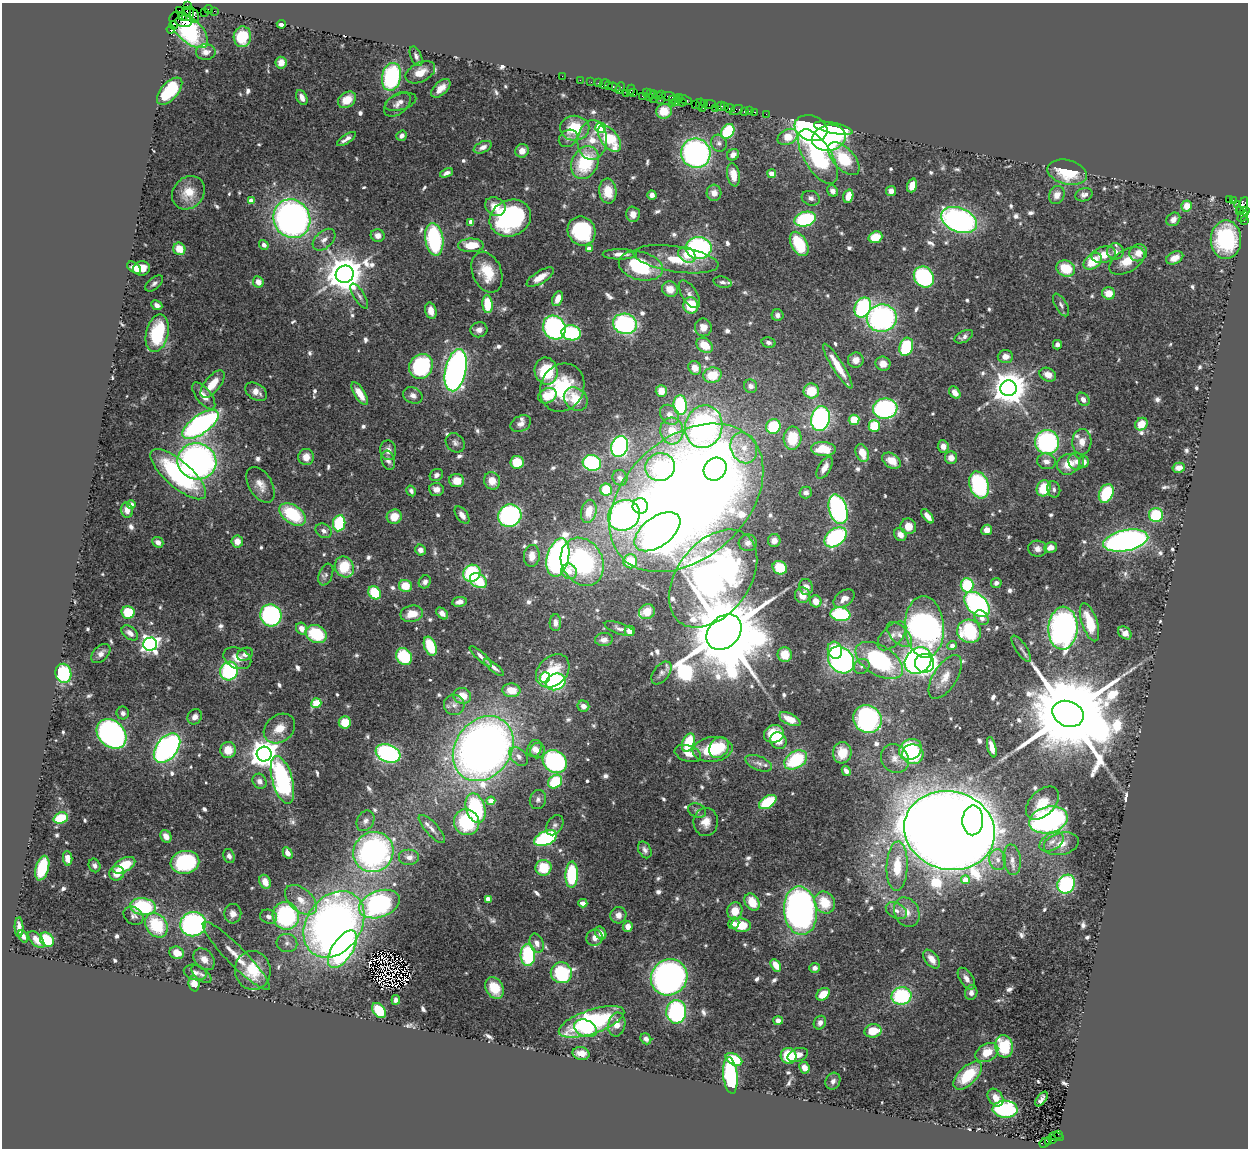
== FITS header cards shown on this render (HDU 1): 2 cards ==
NAXIS1  =                 1246
NAXIS2  =                 1146

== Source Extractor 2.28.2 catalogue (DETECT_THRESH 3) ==
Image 1246 x 1146 px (HDU 1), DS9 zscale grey, 1 PNG px = 1 image px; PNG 1250 x 1150 px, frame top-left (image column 1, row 1146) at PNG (2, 3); each listed source drawn as its Kron ellipse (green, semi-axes under 4 px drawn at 4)
Background 1.15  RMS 0.035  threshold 0.104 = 3 sigma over >= 5 px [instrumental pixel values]
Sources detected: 756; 6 with non-positive FLUX_AUTO (blend fragments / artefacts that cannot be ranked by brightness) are neither listed nor drawn; of the other 750, the 500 brightest by FLUX_AUTO listed and drawn (250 fainter detections omitted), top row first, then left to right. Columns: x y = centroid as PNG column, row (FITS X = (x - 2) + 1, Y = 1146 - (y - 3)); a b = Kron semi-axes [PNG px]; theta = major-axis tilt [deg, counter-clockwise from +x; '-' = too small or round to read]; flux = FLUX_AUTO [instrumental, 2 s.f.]
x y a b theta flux
187 5 2 2 - 18
209 9 4 2 - 66
179 10 2 2 - 20
214 11 2 2 - 21
204 12 2 2 - 28
188 14 7 5 63 340
194 15 7 4 -71 180
183 16 4 2 - 72
184 21 8 5 -5 600
281 24 4 4 - 9.8
173 25 4 2 - 46
171 29 4 3 - 58
189 30 24 11 -42 410
242 37 10 9 - 73
206 52 10 8 1 16
416 56 10 5 -67 8.8
281 63 6 5 - 22
420 72 16 9 27 36
562 76 2 2 - 33
391 77 14 9 78 280
580 80 2 2 - 25
591 82 2 2 - 35
598 83 2 2 - 41
605 84 5 3 - 120
608 85 3 3 - 90
614 87 6 3 -20 140
441 88 12 6 43 24
620 88 6 3 68 130
631 90 5 2 - 100
170 91 16 8 48 150
626 93 2 2 - 78
634 93 4 3 - 96
646 93 4 2 - 65
650 94 4 3 - 130
662 95 2 2 - 65
642 96 2 2 - 28
653 96 6 3 88 160
658 96 3 2 - 70
669 96 7 3 -11 280
302 97 8 5 -65 16
649 97 3 3 - 120
678 98 4 2 - 87
660 99 3 2 - 72
347 100 10 7 38 42
672 100 3 3 - 240
685 100 7 3 -25 210
401 102 16 8 17 14
676 102 4 3 - 210
682 102 4 3 - 170
704 103 3 2 - 80
397 104 15 9 40 16
672 104 3 3 - 190
695 104 2 2 - 71
700 104 5 3 - 100
710 104 6 3 11 140
720 106 5 3 - 160
725 107 3 2 - 57
703 108 2 2 - 29
715 108 2 2 - 82
730 108 5 3 - 150
736 110 7 3 27 51
664 111 8 7 - 34
744 111 4 3 - 210
750 111 3 2 - 35
755 112 3 2 - 67
766 114 2 2 - 16
575 128 14 12 2 85
601 128 5 5 - 240
811 128 17 12 -19 690
833 128 20 5 -12 110
728 131 8 6 55 150
401 136 5 5 - 12
788 137 11 7 26 49
568 138 10 8 35 10
829 138 17 13 11 380
346 139 11 4 34 12
609 139 15 8 -52 120
592 140 20 14 85 50
719 143 8 7 - 9.4
483 147 9 5 26 11
522 151 7 6 - 19
696 153 15 14 - 650
733 155 6 5 - 13
818 156 31 14 -59 310
844 159 20 10 -47 110
585 162 17 13 63 150
1067 172 20 12 -14 100
446 173 7 4 22 8.9
772 174 4 4 - 40
733 175 11 6 -80 32
912 185 7 5 71 32
608 191 12 8 -84 49
833 191 6 5 - 11
891 191 5 5 - 15
188 193 18 15 47 44
714 193 8 7 - 18
652 195 4 4 - 11
1057 195 9 7 64 22
1084 195 9 6 18 11
848 196 7 5 73 29
811 198 9 7 -16 11
1229 199 3 2 - 350
1233 200 3 3 - 57
251 201 4 4 - 22
1238 205 4 3 - 460
495 206 11 9 -30 27
1187 206 5 5 - 31
1243 206 9 5 69 480
1239 211 3 2 - 96
1245 211 4 3 - 290
633 214 8 7 - 20
1243 216 6 4 42 200
510 218 21 18 24 370
292 219 20 18 -59 1100
805 219 11 7 16 240
1173 219 7 6 - 16
959 220 19 12 -22 710
1244 220 4 2 - 110
471 222 4 4 - 19
582 231 15 13 -60 240
378 235 7 6 - 16
875 237 7 5 19 54
434 239 16 9 -81 250
324 240 13 8 43 17
1226 240 19 15 89 230
799 244 13 8 -61 120
264 245 5 4 - 11
471 245 13 7 1 55
589 248 4 4 - 17
698 248 13 11 0 460
179 249 6 6 - 45
1115 251 8 8 - 15
1138 253 9 8 - 27
620 254 17 5 0 20
687 255 9 7 -31 25
1104 255 12 8 15 33
1175 258 9 6 26 26
676 259 43 12 -9 91
1093 261 10 7 39 66
1127 261 19 11 31 47
641 266 22 14 -15 190
134 268 8 5 -35 26
142 268 8 7 - 27
1066 269 9 8 - 73
487 272 21 14 -68 67
345 274 9 8 - 7500
540 277 16 6 31 30
924 277 11 9 -51 310
258 282 6 5 - 22
722 282 9 5 -13 9.4
154 283 10 5 39 8.4
670 289 8 7 - 34
1109 293 6 6 - 38
689 294 16 7 -58 14
359 296 14 5 -58 9.4
558 299 8 5 66 24
487 304 9 5 -86 79
157 305 6 4 -26 14
691 305 8 7 - 83
1061 305 12 6 -60 8.7
863 307 10 8 65 300
431 311 8 5 -75 22
777 315 6 6 - 9.2
882 318 15 13 9 570
625 324 12 10 -14 440
703 327 9 8 - 25
554 328 12 10 -55 470
479 330 8 7 - 15
157 333 19 11 77 180
571 333 10 7 -8 220
964 337 10 5 27 9.5
768 342 7 5 -14 8.5
705 345 9 6 -39 48
1057 345 5 4 - 8.8
906 347 9 6 73 160
1005 356 8 6 3 21
856 360 8 7 - 22
883 364 7 7 - 23
421 366 13 11 57 270
838 366 26 5 -58 56
695 368 7 6 - 22
456 370 21 10 77 1100
546 371 13 11 -78 110
712 375 9 7 14 59
1048 375 8 6 -25 23
212 384 16 7 51 43
751 386 7 6 - 12
562 388 25 21 63 160
1009 388 8 8 - 5700
661 391 6 5 - 21
811 391 8 7 - 65
256 392 12 7 -32 20
955 393 7 5 -53 18
360 394 13 5 -58 33
413 395 10 8 -26 13
204 396 16 7 -52 26
547 396 9 7 26 53
576 399 13 10 -42 65
1083 399 7 5 -50 13
680 405 10 6 -84 190
885 409 12 10 9 350
669 415 11 8 -48 15
820 419 12 9 77 480
854 420 5 5 - 64
201 424 21 9 36 720
521 424 11 7 27 14
1141 424 7 6 - 40
773 426 7 7 - 120
874 426 6 5 - 89
704 427 21 18 77 750
672 431 13 11 -86 43
792 438 11 9 86 77
1047 442 12 12 - 350
1082 442 13 9 88 25
455 443 10 8 -48 10
620 446 11 8 73 480
943 446 6 5 - 15
744 448 16 13 -66 42
823 449 12 7 -3 71
388 450 10 8 -85 17
862 453 9 6 -68 50
306 457 8 8 - 25
951 458 6 6 - 20
388 460 10 6 -72 9.6
197 461 19 18 - 960
891 461 10 7 -35 35
1046 461 9 7 -14 15
1076 461 8 7 - 11
517 462 6 6 - 65
1084 462 6 5 - 14
592 463 9 8 - 260
1068 464 12 10 28 45
660 467 15 14 - 200
824 468 12 6 60 22
1179 468 6 5 - 17
715 469 12 10 44 270
178 474 35 13 -41 290
436 475 7 5 30 9.3
620 478 8 7 - 11
457 481 7 6 - 39
492 481 9 8 - 31
260 485 20 11 -59 28
979 485 14 9 -73 260
1044 488 8 7 - 77
436 489 7 6 - 15
1054 489 8 6 -77 8.3
606 490 6 5 - 70
411 491 6 4 -59 8.6
806 492 6 6 - 8.5
1106 493 10 6 64 120
686 498 88 60 42 4900
131 505 4 4 - 19
640 506 8 7 - 110
838 509 15 9 -73 530
127 510 7 6 - 15
589 511 12 7 77 41
293 514 15 9 -35 150
462 515 10 5 -54 18
624 515 16 14 37 650
1156 515 7 7 - 110
510 516 12 11 - 490
927 516 8 4 -52 19
394 517 7 7 - 38
339 523 8 6 81 130
908 526 8 7 - 31
987 530 5 5 - 20
324 531 8 6 -30 11
657 532 26 14 37 780
900 534 7 5 -56 18
835 537 12 8 38 290
774 540 6 6 - 17
237 541 6 6 - 25
1126 541 23 10 11 900
158 542 6 5 - 16
748 543 9 8 - 14
1050 547 6 5 - 20
1038 549 9 8 - 15
420 550 6 5 - 13
532 556 11 8 84 29
558 557 20 11 76 980
630 561 7 7 - 74
582 562 25 20 -61 390
344 567 11 9 -61 89
780 568 7 6 - 80
569 571 8 7 - 27
472 573 9 8 - 190
326 575 11 6 68 9.5
713 579 55 36 53 1100
478 581 9 6 -34 110
425 582 6 6 - 9.9
996 583 5 5 - 8.4
967 585 7 6 - 150
405 586 6 6 - 50
806 587 8 7 - 20
375 593 7 6 - 100
802 595 8 7 - 31
844 599 12 7 36 20
816 601 6 5 - 27
459 602 7 5 8 15
977 604 15 9 -45 450
128 612 6 6 - 77
647 612 8 7 - 33
442 613 7 4 -44 14
412 614 11 8 11 38
840 614 10 7 -7 180
271 615 11 10 - 330
982 618 8 6 -51 16
1089 622 20 8 -71 70
555 623 8 6 88 12
924 627 31 19 -86 1100
619 628 15 5 -21 10
1063 628 21 14 88 900
302 629 6 5 - 20
630 631 5 5 - 29
969 631 12 11 - 180
724 632 20 15 47 53000
130 633 9 6 -38 15
1125 633 7 5 -40 15
316 634 11 8 -26 120
899 635 15 8 -45 22
892 636 18 9 45 24
604 640 9 6 5 12
150 644 7 6 - 1000
430 646 10 6 -69 97
952 646 4 4 - 14
1021 649 15 5 -56 9.9
835 650 9 7 -72 73
101 654 11 7 45 14
245 654 8 6 25 11
785 654 7 7 - 49
481 656 14 4 -42 12
404 657 9 7 -53 140
237 658 14 10 -24 30
841 660 14 11 -50 700
879 660 26 14 -32 330
918 661 14 12 44 640
925 663 10 9 - 250
862 666 8 7 - 8.5
494 667 12 4 -39 11
229 671 9 8 - 250
553 671 19 14 44 73
63 673 9 8 - 170
661 673 13 7 53 11
945 677 25 11 57 38
545 678 5 5 - 160
556 682 10 8 22 270
511 690 9 7 -5 40
462 696 9 8 - 40
316 703 5 4 - 110
454 705 10 10 - 15
583 706 6 5 - 12
123 713 6 6 - 8.1
1068 714 16 12 -21 74000
195 717 8 7 - 16
790 719 11 5 -26 35
867 719 15 13 -37 510
345 722 6 6 - 47
279 729 17 13 39 43
111 734 17 13 -44 720
774 734 10 8 19 48
778 741 8 8 - 71
688 742 9 5 69 120
719 747 11 9 56 79
992 747 10 4 -76 20
167 748 17 10 51 750
483 749 35 28 54 2200
535 749 9 7 65 16
713 749 20 12 7 120
228 750 8 8 - 35
910 750 12 10 33 180
538 751 8 7 - 15
388 753 13 8 -21 400
688 753 13 8 -17 23
842 753 10 9 - 42
264 754 7 7 - 3500
913 754 10 10 - 140
519 756 11 7 -43 15
895 759 15 13 -55 26
796 760 12 8 31 140
555 761 12 11 - 350
759 763 14 7 -23 12
846 771 5 4 - 12
282 780 25 10 -75 410
260 781 8 6 -56 9.9
555 782 7 6 - 130
538 799 10 8 73 10
491 801 4 4 - 30
768 802 10 6 32 110
1042 803 20 12 44 49
476 808 15 9 -73 220
697 810 9 7 -21 8.5
61 818 7 5 20 100
973 820 15 10 88 510
1048 820 19 13 13 600
365 821 11 8 59 12
467 822 13 12 - 170
706 822 14 12 88 32
555 825 11 7 56 10
432 829 18 6 -48 16
949 830 46 39 -13 11000
166 836 6 5 - 20
546 838 12 7 24 360
1052 842 13 8 31 18
1061 844 18 11 14 32
645 850 9 6 -62 9.1
373 852 21 19 45 670
288 853 6 4 -60 15
229 856 7 5 -68 9.5
409 857 10 8 0 13
68 858 7 4 -83 24
998 860 10 8 -77 16
1012 860 15 8 -84 18
185 862 14 11 10 230
94 865 7 5 -67 8.1
124 865 12 7 28 80
897 866 25 10 88 73
42 868 12 6 75 130
543 868 8 8 - 78
117 873 8 7 - 31
572 875 13 6 88 190
965 880 4 4 - 44
265 882 7 5 -66 28
1066 884 10 8 59 250
488 899 4 4 - 36
301 900 19 11 -42 43
752 902 9 6 -59 50
825 902 11 9 -56 73
583 903 4 4 - 17
379 904 21 13 19 480
143 907 13 8 -6 210
735 911 8 7 - 37
800 911 24 16 -84 1100
896 911 11 7 -29 15
907 912 15 12 -63 30
233 914 10 8 -87 16
618 915 8 8 - 18
133 916 11 8 -38 10
286 916 14 13 - 320
268 917 8 7 - 11
734 923 6 5 - 12
193 924 13 12 - 490
334 924 36 27 54 1700
156 925 13 10 -54 130
741 925 10 7 -11 66
19 927 10 4 -88 13
628 927 5 4 - 21
601 933 7 5 -58 16
23 936 7 4 -64 9.3
594 938 8 8 - 18
36 939 10 5 -46 20
47 940 8 6 -48 77
287 943 10 9 - 13
537 943 10 6 -71 16
343 949 21 10 57 670
177 953 7 6 - 35
528 955 11 7 90 200
236 956 47 9 -45 45
204 959 12 9 -48 22
932 959 11 6 -52 27
776 965 7 4 -58 30
815 968 5 5 - 11
253 970 19 18 - 81
195 972 11 7 -14 12
561 973 11 10 - 220
201 974 12 6 -38 8.8
669 977 19 17 39 800
966 979 12 6 -56 16
194 984 8 5 -85 32
494 988 11 8 -59 64
971 993 7 6 - 9.8
823 994 7 5 38 42
901 996 10 9 - 220
396 1000 5 4 - 8.3
379 1010 8 5 -53 87
676 1012 11 10 - 340
778 1021 5 4 - 18
591 1022 34 12 19 310
820 1023 7 6 - 12
617 1025 12 8 80 23
585 1028 12 8 -24 69
873 1031 8 6 9 46
646 1039 6 5 - 10
1004 1046 11 9 -78 110
987 1053 12 8 31 48
581 1054 8 6 -12 24
798 1055 10 6 19 18
789 1056 8 7 - 110
734 1059 9 5 -29 80
804 1068 6 5 - 20
730 1075 18 7 -84 290
968 1076 18 9 44 89
833 1081 9 7 63 10
996 1098 10 7 -55 17
1041 1099 8 4 53 9.9
1005 1109 12 8 -2 290
1058 1134 2 2 - 130
1056 1137 7 3 -14 180
1053 1140 3 2 - 60
1045 1142 6 4 32 170
1048 1142 3 3 - 65
At the frame edge (FLAGS 8, measured only in part): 1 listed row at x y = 1245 211
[250 fainter detections neither listed nor drawn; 6 non-positive-flux detections neither listed nor drawn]